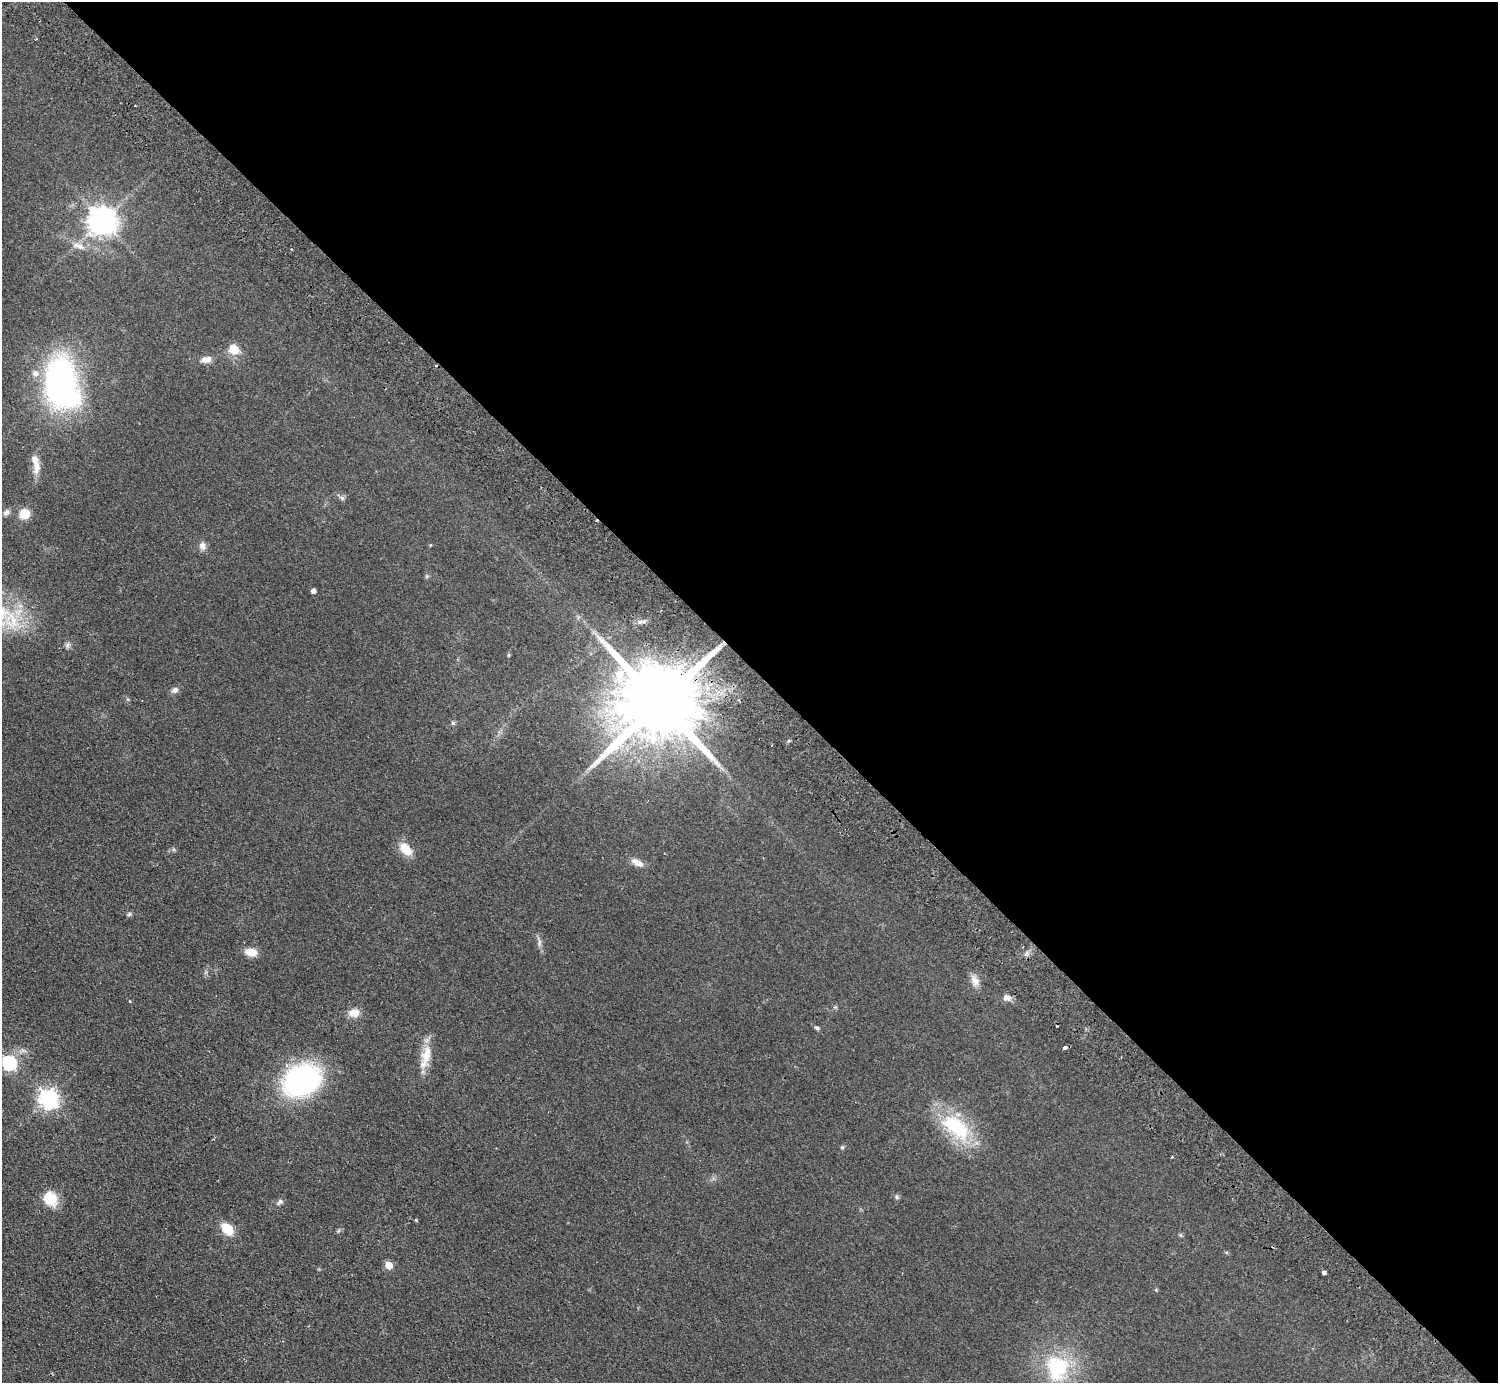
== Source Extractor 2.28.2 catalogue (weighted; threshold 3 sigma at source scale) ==
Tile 8 of 4 x 4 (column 4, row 2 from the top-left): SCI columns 4533-6028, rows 2963-4343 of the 6072 x 6066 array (HDU 1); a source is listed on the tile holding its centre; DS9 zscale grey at full resolution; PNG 1500 x 1385 px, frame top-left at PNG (2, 2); no overlay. Shown black and unused: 48% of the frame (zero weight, under 2 of 3 exposures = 3% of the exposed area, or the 3 px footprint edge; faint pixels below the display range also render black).
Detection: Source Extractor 2.28.2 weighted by HDU 2 'WHT'; one run over the whole footprint, this tile lists its part. Background 0.0639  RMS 0.0091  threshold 0.0409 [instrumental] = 3 sigma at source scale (4.5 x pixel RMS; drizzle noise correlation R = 1.50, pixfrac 1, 0.05/0.05 arcsec/px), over >= 5 px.
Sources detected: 49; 1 inside a brighter object's white glare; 3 cosmic-ray / hot-pixel residue — not listed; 1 inside a brighter listed object's ellipse — not listed separately; the other 44 listed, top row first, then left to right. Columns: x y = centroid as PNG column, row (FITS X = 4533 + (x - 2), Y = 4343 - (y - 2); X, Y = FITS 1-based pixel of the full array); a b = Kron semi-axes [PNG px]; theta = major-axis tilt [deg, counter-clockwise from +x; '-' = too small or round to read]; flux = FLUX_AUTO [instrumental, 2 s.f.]
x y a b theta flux
135 106 2 2 - 0.57
102 220 9 9 - 1000
79 246 20 8 -21 8.3
291 249 3 3 - 1.1
234 349 9 8 - 15
206 359 13 8 9 5.9
35 373 8 7 - 5.2
60 382 40 25 -89 270
36 466 21 8 83 8.5
342 498 7 5 -43 2
6 512 10 6 41 2.8
24 514 8 8 - 19
202 546 10 9 - 4.6
313 591 4 4 - 4
175 690 9 7 33 3.2
738 700 3 3 - 1.2
659 702 24 19 38 15000
453 723 5 5 - 1.5
406 849 16 10 -49 15
638 863 16 7 -24 7.3
129 914 6 5 - 1.5
539 942 13 3 85 2.5
251 952 13 8 -8 11
975 981 16 9 -68 6.5
1006 997 10 8 2 4.3
354 1013 13 10 7 8.1
817 1028 6 4 -18 1.5
1065 1048 3 3 - 6
426 1054 28 12 76 17
9 1063 6 6 - 150
302 1080 31 24 26 180
49 1098 7 7 - 390
956 1127 47 23 -40 57
842 1147 6 4 -18 1.1
1172 1157 3 2 - 1.1
897 1197 6 5 - 1.6
50 1199 15 13 -47 22
280 1202 9 6 40 2.4
227 1229 12 8 -47 21
1180 1235 5 5 - 1.2
1226 1252 5 3 - 1
389 1265 5 5 - 18
1324 1272 4 3 - 2.4
1057 1368 28 24 79 63
Overlapping masked pixels (flux is a lower limit): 1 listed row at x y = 659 702
Unlisted compact peaks at least as high as the median listed source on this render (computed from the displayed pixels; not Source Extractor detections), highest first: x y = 67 645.